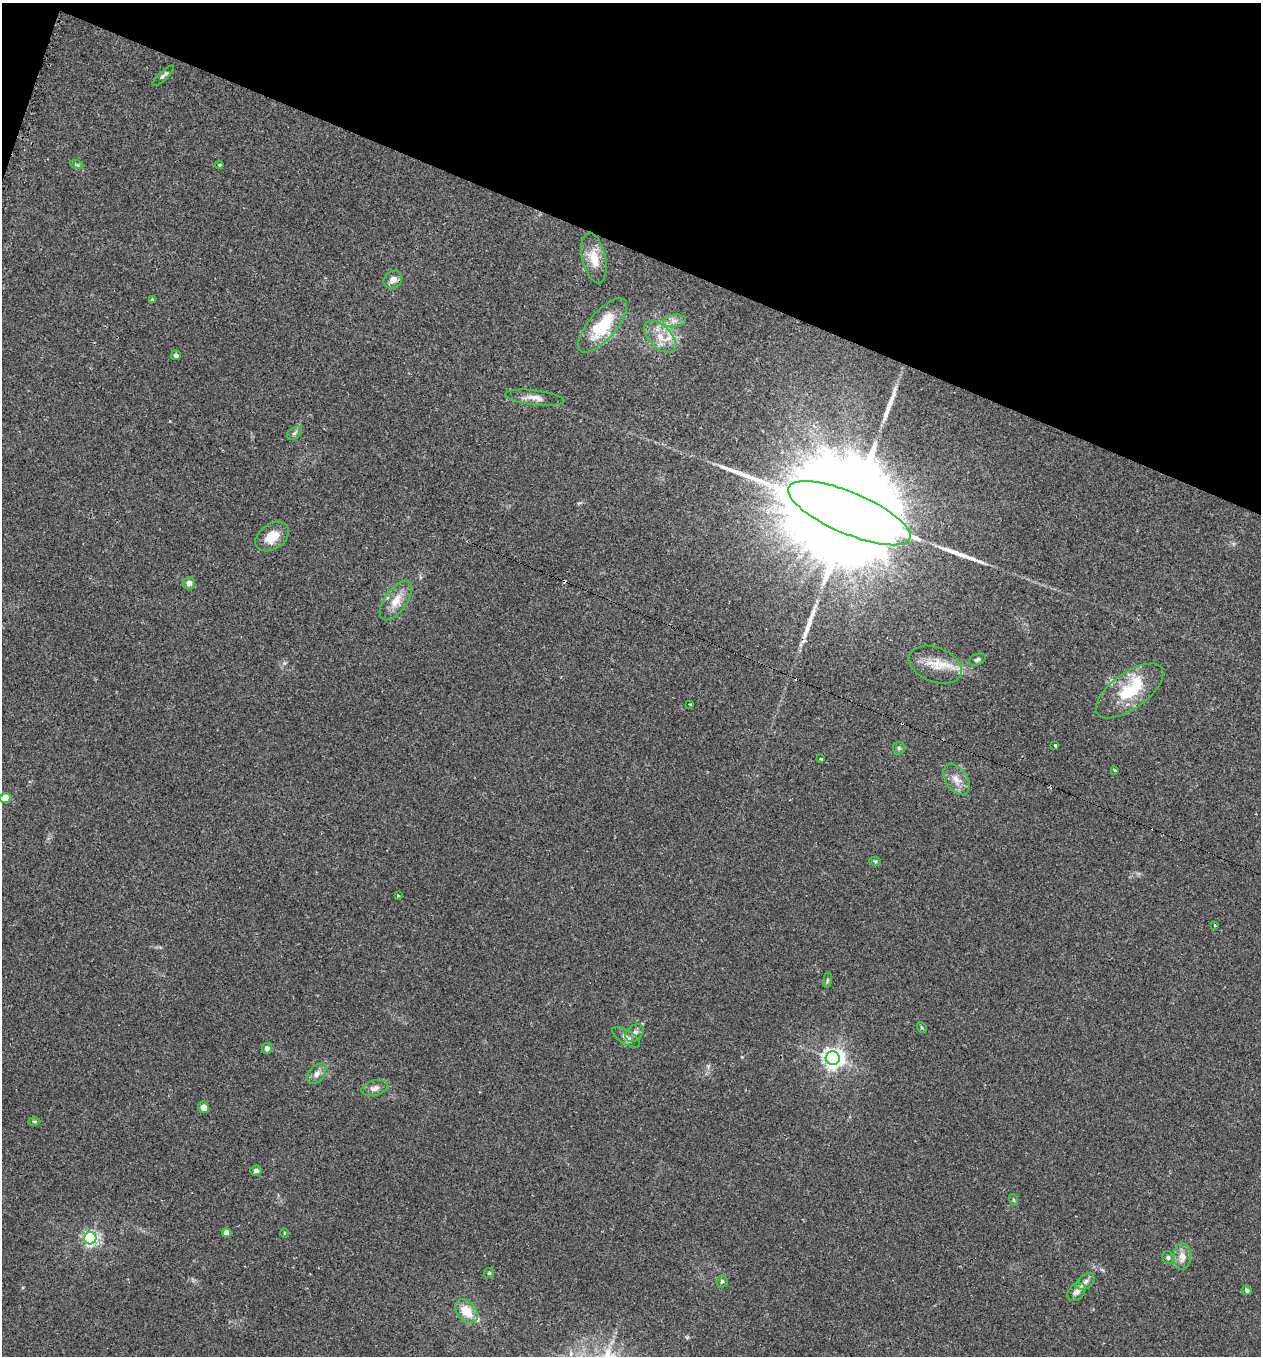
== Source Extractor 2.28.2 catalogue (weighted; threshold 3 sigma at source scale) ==
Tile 2 of 4 x 4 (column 2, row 1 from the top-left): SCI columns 1400-2658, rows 4069-5422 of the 5479 x 5487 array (HDU 1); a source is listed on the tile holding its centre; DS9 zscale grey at full resolution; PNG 1263 x 1358 px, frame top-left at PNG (2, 3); each listed source drawn as its Kron ellipse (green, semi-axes under 4 px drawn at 4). Shown black and unused: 19% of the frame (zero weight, under 2 of 3 exposures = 1% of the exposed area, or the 3 px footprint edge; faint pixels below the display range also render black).
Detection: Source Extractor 2.28.2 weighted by HDU 2 'WHT'; one run over the whole footprint, this tile lists its part. Background 0.0303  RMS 0.005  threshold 0.0227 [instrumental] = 3 sigma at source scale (4.5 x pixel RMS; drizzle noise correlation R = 1.50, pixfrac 1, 0.05/0.05 arcsec/px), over >= 5 px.
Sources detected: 64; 1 inside a brighter object's white glare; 5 cosmic-ray / hot-pixel residue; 3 long thin detections or spike segments (spike, bleed or trail) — neither listed nor drawn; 3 inside a brighter listed object's ellipse — not listed separately; the other 52 listed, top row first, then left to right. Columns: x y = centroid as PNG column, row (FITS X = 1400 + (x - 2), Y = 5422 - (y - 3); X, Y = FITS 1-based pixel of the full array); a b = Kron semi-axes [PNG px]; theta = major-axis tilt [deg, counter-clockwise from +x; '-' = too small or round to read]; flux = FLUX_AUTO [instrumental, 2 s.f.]
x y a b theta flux
163 76 14 4 43 1.5
77 165 6 4 -18 0.79
219 165 4 4 - 0.46
594 258 26 11 -77 9.7
393 280 10 8 39 3.7
152 300 4 3 - 0.97
674 321 11 6 7 2.6
603 325 34 13 49 25
660 337 20 11 -45 8.1
176 355 5 4 - 1.7
535 398 29 7 -7 4.4
294 433 8 5 36 1.3
849 513 66 20 -23 37000
272 537 18 12 34 8.9
189 583 6 6 - 3.2
396 601 23 11 55 7.8
977 660 9 5 21 1.4
935 665 28 17 -21 11
1130 691 39 18 36 25
690 704 3 3 - 1.5
1055 745 3 3 - 4
899 748 6 6 - 1
820 759 3 3 - 2.7
1114 770 4 3 - 1.8
956 779 17 11 -56 5.4
5 798 5 5 - 11
875 861 6 4 -17 0.7
398 896 3 3 - 0.66
1215 925 3 3 - 1
827 980 7 3 81 0.71
922 1027 6 3 -46 0.57
635 1033 10 7 42 2.2
626 1037 16 7 -32 2.6
267 1048 6 5 - 1.5
833 1058 7 7 - 310
317 1074 12 7 49 2.7
375 1088 13 7 14 2.7
204 1107 6 5 - 3.3
34 1121 6 4 -2 0.76
256 1171 6 5 - 1.3
1014 1200 6 4 -74 0.69
227 1233 4 4 - 4.3
284 1233 4 3 - 0.38
90 1238 6 6 - 140
1182 1256 13 9 90 4.8
1168 1257 6 5 - 1
489 1273 5 5 - 0.68
722 1281 6 5 - 1.2
1085 1282 10 6 39 2.3
1247 1290 5 4 - 1.9
1076 1292 10 7 46 2.7
466 1311 13 9 -47 9.2
Overlapping masked pixels (flux is a lower limit): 1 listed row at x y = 849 513